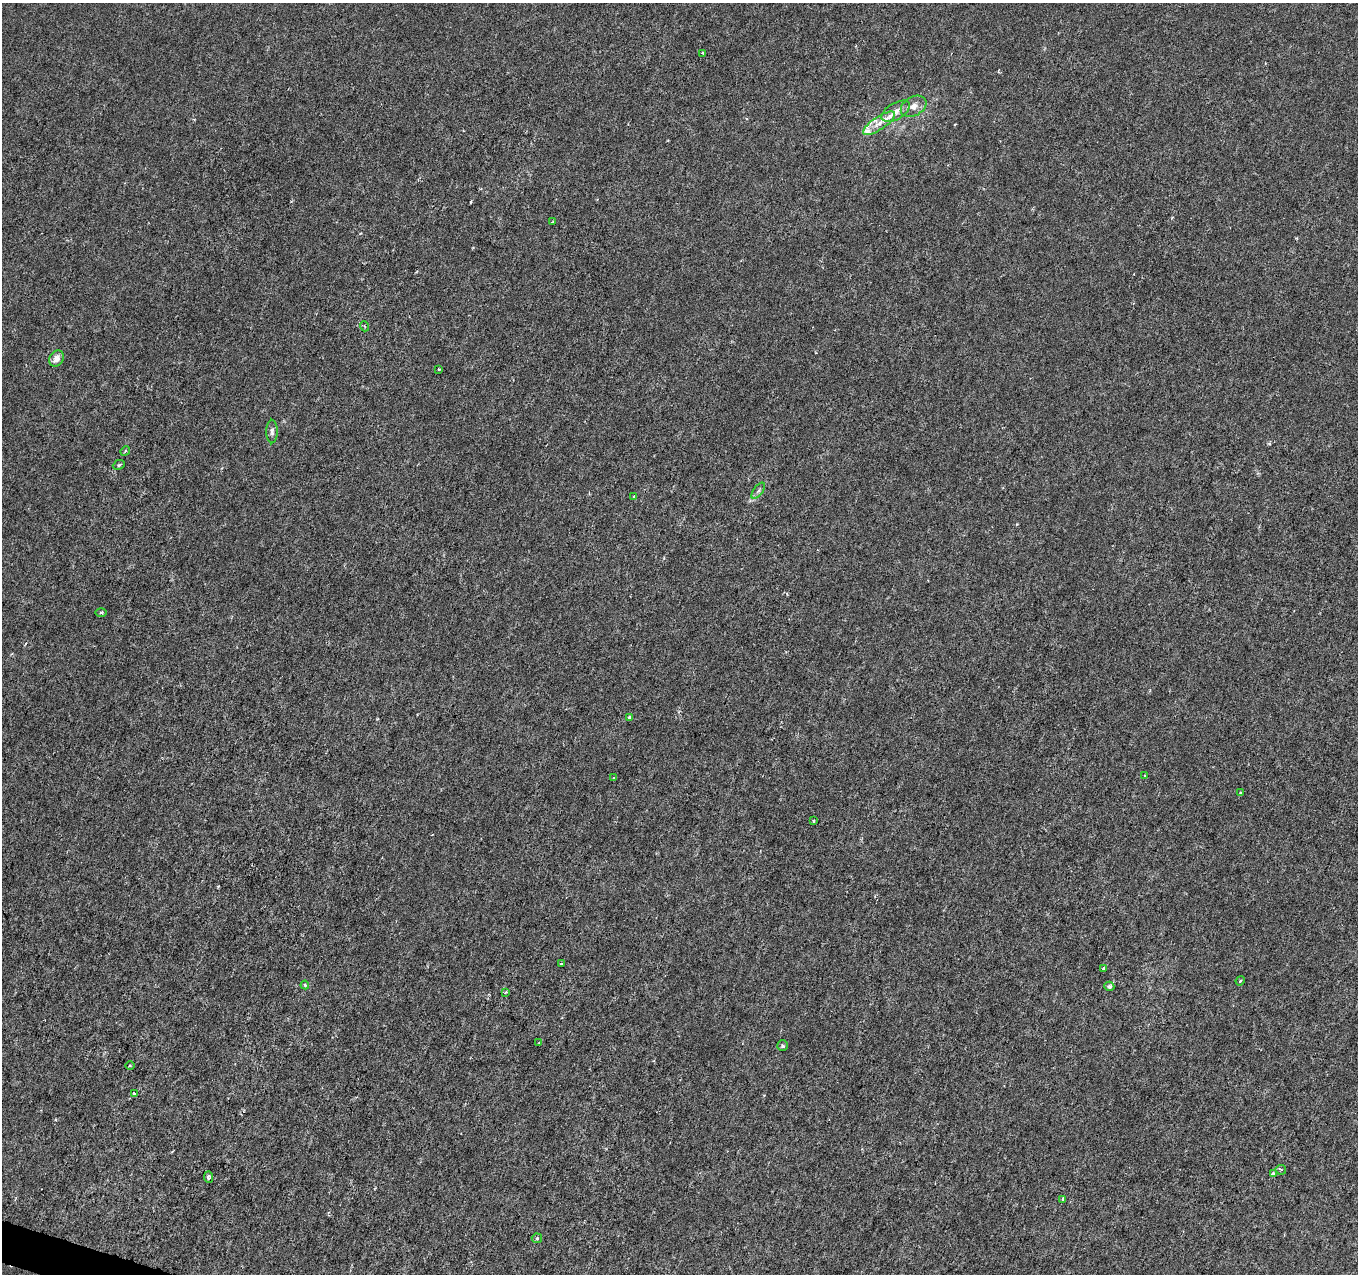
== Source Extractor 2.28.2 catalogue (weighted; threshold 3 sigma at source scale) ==
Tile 7 of 4 x 4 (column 3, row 2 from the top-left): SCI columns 2713-4068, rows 2760-4031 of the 5432 x 5583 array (HDU 1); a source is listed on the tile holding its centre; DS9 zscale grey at full resolution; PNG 1360 x 1276 px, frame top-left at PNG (2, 3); each listed source drawn as its Kron ellipse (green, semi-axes under 4 px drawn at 4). Shown black and unused: <1% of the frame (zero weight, under 3 of 6 exposures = <1% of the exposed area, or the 3 px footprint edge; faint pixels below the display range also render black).
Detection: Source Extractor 2.28.2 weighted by HDU 2 'WHT'; one run over the whole footprint, this tile lists its part. Background -1.38e-05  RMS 0.0013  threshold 0.00512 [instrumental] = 3 sigma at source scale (4.09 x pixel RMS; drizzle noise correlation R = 1.36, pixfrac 0.8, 0.0396/0.0396 arcsec/px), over >= 5 px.
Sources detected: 38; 1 cosmic-ray / hot-pixel residue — neither listed nor drawn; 3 inside a brighter listed object's ellipse — not listed separately; the other 34 listed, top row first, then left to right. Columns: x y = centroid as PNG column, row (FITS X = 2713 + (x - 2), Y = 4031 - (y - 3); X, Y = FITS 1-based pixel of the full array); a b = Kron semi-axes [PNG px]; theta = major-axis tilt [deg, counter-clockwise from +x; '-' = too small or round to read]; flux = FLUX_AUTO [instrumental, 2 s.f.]
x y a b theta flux
703 53 4 3 - 0.11
914 106 14 9 30 0.97
896 111 16 8 31 0.98
879 123 18 6 34 1.1
552 222 3 2 - 0.099
364 326 5 3 - 0.12
57 359 8 6 61 0.85
439 369 3 3 - 0.11
272 431 12 5 -90 0.38
125 451 5 4 - 0.15
119 465 6 4 23 0.19
758 491 9 4 54 0.33
634 497 4 3 - 0.16
101 613 6 4 1 0.15
630 717 4 3 - 0.34
1145 776 3 3 - 0.14
614 778 4 2 - 0.088
1240 793 3 3 - 0.14
814 821 3 3 - 0.14
561 964 3 2 - 0.074
1103 969 3 3 - 0.24
1240 981 5 3 - 0.12
305 985 4 4 - 0.16
1109 986 5 4 - 0.36
506 992 3 3 - 0.19
539 1042 4 2 - 0.1
783 1046 5 5 - 0.24
130 1065 5 3 - 0.11
134 1093 4 3 - 0.32
1281 1170 5 5 - 0.19
1273 1173 3 3 - 0.47
208 1177 6 4 -85 0.24
1063 1199 4 4 - 0.17
537 1238 5 4 - 0.18